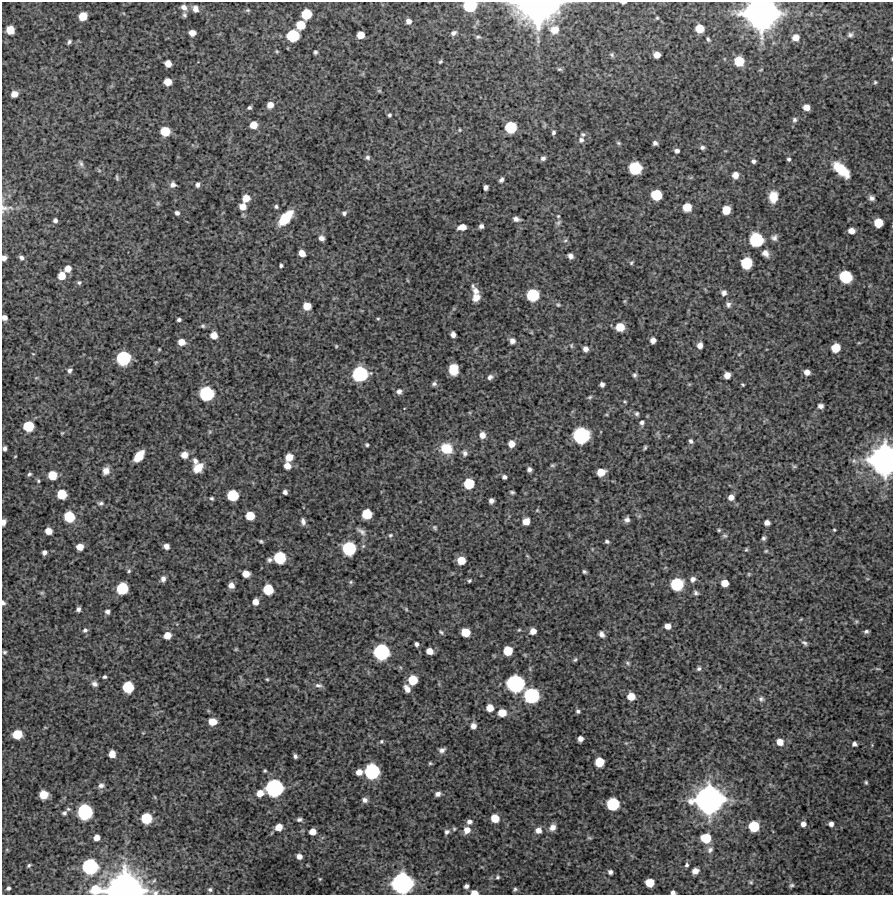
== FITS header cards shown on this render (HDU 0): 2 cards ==
NAXIS1  =                  891 /Length X axis
NAXIS2  =                  893 /Length Y axis

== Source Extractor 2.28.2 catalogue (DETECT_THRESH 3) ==
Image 891 x 893 px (HDU 0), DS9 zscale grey, 1 PNG px = 1 image px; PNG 895 x 897 px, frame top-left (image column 1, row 893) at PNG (2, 2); no overlay
Background 4090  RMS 220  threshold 658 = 3 sigma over >= 5 px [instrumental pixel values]
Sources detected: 337; all 337 listed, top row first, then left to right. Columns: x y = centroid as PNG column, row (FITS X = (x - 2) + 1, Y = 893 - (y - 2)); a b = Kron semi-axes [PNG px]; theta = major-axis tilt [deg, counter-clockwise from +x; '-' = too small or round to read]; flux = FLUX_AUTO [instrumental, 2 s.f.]
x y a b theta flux
623 3 5 2 - 2.5e+04
470 6 9 8 - 8.0e+05
184 7 9 7 -48 7.6e+04
538 8 29 17 1 4.5e+06
195 9 9 8 - 8.6e+04
248 10 6 5 - 2.3e+04
306 14 8 7 - 4.3e+05
761 14 22 20 -5 5.9e+06
184 15 7 6 - 3.3e+04
83 16 7 6 - 2.6e+05
657 18 4 4 - 1.6e+04
409 21 5 5 - 7.4e+04
301 25 7 7 - 2.8e+05
699 28 6 6 - 2.5e+05
10 30 7 6 - 2.3e+05
555 30 10 9 - 1.9e+05
192 33 6 5 - 1.1e+05
453 33 5 4 - 4.4e+04
361 35 6 6 - 1.7e+05
850 35 6 5 - 3.6e+04
293 36 8 8 - 7.1e+05
478 37 6 4 8 2.2e+04
796 37 6 6 - 1.3e+05
708 39 4 3 - 2.3e+04
69 42 5 4 - 3.1e+04
277 51 5 4 - 1.7e+04
315 52 4 3 - 2.7e+04
612 55 6 5 - 2.5e+04
657 55 6 5 - 1.2e+05
892 59 4 2 - 8.7e+03
739 61 7 7 - 3.8e+05
440 62 4 3 - 1.9e+04
168 63 6 5 - 1.4e+05
559 69 7 5 -13 2.4e+04
168 82 6 6 - 1.7e+05
875 82 5 4 - 1.9e+04
379 91 6 4 0 1.9e+04
14 94 6 5 - 1.4e+05
270 105 6 6 - 1.1e+05
806 107 6 5 - 1.2e+05
249 108 4 3 - 2.6e+04
389 115 4 3 - 2.6e+04
794 120 7 6 - 3.4e+04
253 125 6 6 - 1.7e+05
511 127 8 8 - 6.0e+05
460 130 4 4 - 1.5e+04
165 131 7 7 - 3.6e+05
553 132 5 4 - 2.9e+04
583 134 6 5 - 2.8e+04
581 140 7 7 - 4.8e+04
618 143 7 4 -27 2.2e+04
655 143 4 4 - 4.1e+04
702 147 7 5 13 3.4e+04
677 151 5 4 - 4.5e+04
367 157 7 6 - 3.6e+04
543 158 6 5 - 4.7e+04
789 159 4 4 - 2.6e+04
753 161 4 4 - 3.8e+04
81 164 10 5 -64 4.4e+04
635 168 9 9 - 7.4e+05
841 170 18 8 -42 4.3e+05
99 171 6 4 0 1.8e+04
735 175 6 6 - 1.2e+05
117 177 8 3 -80 2.3e+04
501 180 5 4 - 3.8e+04
173 185 7 7 - 6.0e+04
197 185 6 5 - 4.1e+04
486 187 5 4 - 5.0e+04
656 195 8 7 - 5.0e+05
773 197 12 9 87 2.3e+05
246 198 6 6 - 1.7e+05
872 198 7 6 - 5.3e+04
158 203 6 4 72 1.9e+04
276 206 5 4 - 2.6e+04
243 207 6 6 - 1.4e+05
687 207 6 6 - 2.6e+05
4 208 14 11 9 9.7e+04
726 210 7 6 - 2.6e+05
177 213 5 4 - 3.9e+04
344 213 5 5 - 3.4e+04
558 216 4 4 - 1.5e+04
285 218 16 8 47 4.7e+05
516 219 6 4 -16 6.3e+04
55 220 4 4 - 4.0e+04
558 223 8 5 39 3.1e+04
878 223 7 7 - 2.9e+05
481 226 4 4 - 4.6e+04
462 227 7 5 9 1.4e+05
851 231 6 5 - 1.1e+05
321 238 5 5 - 6.6e+04
774 238 8 8 - 5.8e+04
565 240 6 5 - 2.3e+04
756 240 10 9 - 9.5e+05
302 253 6 5 - 1.3e+05
765 253 9 7 -49 8.7e+04
570 256 5 5 - 6.4e+04
4 258 5 4 - 6.0e+04
21 258 5 4 - 4.0e+04
631 263 6 5 - 2.2e+04
746 263 8 8 - 5.8e+05
281 265 3 3 - 2.6e+04
68 268 6 6 - 1.3e+05
62 276 7 6 - 1.9e+05
846 277 9 8 - 7.7e+05
79 282 6 6 - 2.8e+04
476 291 16 7 -60 1.1e+05
724 293 6 6 - 5.7e+04
533 295 8 8 - 7.3e+05
476 298 7 6 - 1.3e+05
625 301 6 4 71 1.6e+04
728 304 8 6 -63 4.6e+04
558 305 7 5 -28 2.3e+04
307 306 6 6 - 2.0e+05
4 318 5 5 - 7.2e+04
378 319 5 3 - 1.6e+04
179 320 4 3 - 3.1e+04
203 326 6 5 - 2.4e+04
620 327 7 6 - 2.6e+05
453 334 5 4 - 7.3e+04
214 335 6 6 - 1.6e+05
653 340 5 5 - 8.7e+04
512 341 5 5 - 7.5e+04
181 342 7 6 - 1.4e+05
571 345 7 4 -84 2.2e+04
700 345 6 5 - 8.4e+04
336 346 4 4 - 1.6e+04
836 348 7 6 - 3.1e+05
159 349 3 3 - 1.3e+04
585 349 5 5 - 6.8e+04
33 354 4 2 - 1.1e+04
739 354 5 3 - 1.4e+04
123 358 9 9 - 9.8e+05
156 362 6 3 18 1.3e+04
453 369 9 8 - 2.5e+05
70 370 6 5 - 4.0e+04
807 372 5 5 - 9.2e+04
360 374 11 10 - 1.2e+06
634 375 6 5 - 3.1e+04
727 375 5 5 - 1.2e+05
490 377 7 6 - 4.8e+04
36 378 5 3 - 1.3e+04
434 384 7 5 3 3.6e+04
602 384 5 4 - 4.5e+04
743 384 3 2 - 1.5e+04
399 391 6 6 - 5.6e+04
206 394 10 10 - 1.1e+06
590 397 7 4 27 2.2e+04
820 406 7 6 - 5.0e+04
637 414 6 6 - 3.0e+04
642 423 6 6 - 4.0e+04
28 426 7 7 - 4.9e+05
210 432 6 4 89 2.1e+04
62 433 5 3 - 1.4e+04
482 435 7 6 - 9.8e+04
581 435 11 11 - 1.5e+06
691 441 5 4 - 3.3e+04
511 444 6 6 - 1.2e+05
367 445 4 3 - 2.2e+04
645 447 5 3 - 2.2e+04
5 448 5 3 - 3.8e+04
446 448 12 10 -26 3.5e+05
465 453 9 7 -74 5.1e+04
184 455 8 8 - 1.1e+05
139 456 10 6 51 3.5e+05
289 457 7 6 - 1.9e+05
884 460 21 18 -90 4.7e+06
195 461 8 6 -74 5.4e+04
552 465 7 5 1 2.2e+04
287 466 6 6 - 1.2e+05
794 466 6 4 -1 2.1e+04
198 468 11 8 44 2.2e+05
529 469 4 4 - 4.4e+04
106 471 8 7 - 1.0e+05
601 472 7 6 - 2.2e+05
29 474 5 4 - 2.8e+04
52 475 7 7 - 2.9e+05
504 477 5 4 - 4.2e+04
38 481 6 4 -70 2.1e+04
469 483 8 7 - 4.4e+05
285 492 5 4 - 4.8e+04
512 492 4 3 - 2.7e+04
62 494 7 7 - 3.4e+05
233 495 8 8 - 5.0e+05
731 497 6 6 - 9.3e+04
211 498 5 4 - 2.4e+04
491 501 5 5 - 5.1e+04
101 503 9 6 2 4.1e+04
537 510 5 4 - 1.5e+04
367 514 7 7 - 3.7e+05
250 516 6 6 - 3.0e+05
69 517 8 8 - 4.9e+05
627 520 6 6 - 5.1e+04
303 521 8 5 -78 5.3e+04
526 521 6 6 - 1.6e+05
3 522 6 4 83 8.2e+04
767 523 5 5 - 6.9e+04
435 528 6 5 - 2.3e+04
719 530 4 4 - 1.9e+04
834 530 3 2 - 1.4e+04
48 531 6 5 - 1.4e+05
361 531 16 7 -34 7.8e+04
390 535 6 5 - 2.6e+04
724 536 7 6 - 2.9e+04
763 538 5 4 - 3.0e+04
261 541 5 4 - 2.3e+04
607 541 5 4 - 3.1e+04
166 546 5 5 - 7.7e+04
80 547 6 5 - 1.5e+05
349 548 9 9 - 9.1e+05
746 549 6 4 68 2.0e+04
766 551 5 4 - 1.6e+04
44 552 5 4 - 4.9e+04
280 558 8 8 - 6.6e+05
269 560 6 5 - 4.0e+04
461 560 6 6 - 2.3e+05
129 571 6 4 68 2.3e+04
584 572 4 3 - 2.4e+04
246 574 6 6 - 1.5e+05
749 574 5 4 - 1.7e+04
163 579 7 6 - 5.7e+04
693 579 8 7 - 6.5e+04
469 581 5 4 - 2.1e+04
351 582 6 5 - 2.2e+04
725 583 6 5 - 1.7e+05
677 584 9 9 - 7.4e+05
231 585 6 6 - 8.0e+04
122 588 8 8 - 6.2e+05
268 589 7 7 - 4.5e+05
42 593 6 5 - 2.2e+04
696 593 7 5 -28 3.4e+04
255 602 6 5 - 1.1e+05
3 603 6 5 - 3.4e+04
78 609 5 4 - 4.2e+04
406 609 6 4 -46 2.1e+04
107 612 6 5 - 4.7e+04
801 619 5 4 - 1.3e+04
856 621 6 5 - 2.2e+04
668 626 5 5 - 1.0e+05
85 630 7 6 - 4.3e+04
519 630 4 4 - 1.6e+04
533 631 6 5 - 1.1e+05
866 631 6 5 - 3.4e+04
441 632 5 3 - 2.2e+04
466 632 7 6 - 2.9e+05
602 634 6 4 -63 5.6e+04
167 635 6 6 - 1.6e+05
804 643 8 5 -37 3.6e+04
416 644 4 4 - 3.8e+04
236 649 5 4 - 1.4e+04
429 651 6 5 - 1.4e+05
508 651 7 7 - 3.2e+05
4 652 6 4 1 2.3e+04
381 652 11 10 - 1.3e+06
575 660 6 4 48 2.4e+04
628 663 7 5 -28 2.6e+04
699 669 6 5 - 3.1e+04
878 669 8 4 -1 2.2e+04
104 677 4 4 - 2.6e+04
267 679 5 4 - 1.7e+04
413 680 7 7 - 3.4e+05
94 684 7 6 - 5.3e+04
515 684 12 11 - 1.7e+06
318 685 10 6 -9 4.9e+04
128 687 8 8 - 5.8e+05
407 689 8 5 -56 9.5e+04
531 695 10 10 - 1.2e+06
631 696 6 6 - 1.8e+05
761 699 7 6 - 3.7e+04
490 708 6 6 - 1.7e+05
578 711 5 4 - 3.3e+04
502 713 7 6 - 2.2e+05
212 722 7 6 - 1.9e+05
473 726 6 6 - 7.9e+04
17 734 7 7 - 3.4e+05
580 739 5 5 - 7.8e+04
381 741 5 5 - 2.2e+04
780 742 6 6 - 1.5e+05
854 744 5 5 - 4.5e+04
442 750 8 6 26 5.2e+04
112 754 6 5 - 1.5e+05
295 756 4 3 - 3.5e+04
599 762 7 7 - 3.3e+05
430 763 5 4 - 1.8e+04
265 771 3 3 - 1.8e+04
372 771 10 10 - 1.2e+06
359 772 6 5 - 1.0e+05
866 782 5 4 - 2.2e+04
101 785 9 7 2 5.8e+04
274 788 12 11 - 1.6e+06
260 793 7 6 - 1.3e+05
438 794 5 4 - 4.9e+04
43 795 7 7 - 2.5e+05
155 797 6 3 -71 1.5e+04
365 800 6 6 - 5.3e+04
709 800 21 19 6 4.5e+06
613 804 9 8 - 7.6e+05
68 809 6 5 - 2.2e+04
85 812 10 10 - 1.2e+06
64 813 7 6 - 3.1e+04
146 818 8 7 - 5.0e+05
495 818 6 6 - 2.3e+05
299 819 7 5 3 3.6e+04
469 822 7 6 - 5.6e+04
803 824 6 6 - 7.0e+04
831 824 4 4 - 5.8e+04
754 826 7 7 - 4.7e+05
279 827 6 5 - 1.6e+05
552 827 8 7 - 8.8e+04
454 829 5 5 - 1.9e+04
467 830 8 7 - 1.2e+05
538 830 6 6 - 9.3e+04
312 832 6 5 - 1.3e+05
447 832 6 5 - 4.1e+04
97 837 5 5 - 1.0e+05
589 838 7 3 -9 1.8e+04
706 838 8 7 - 3.6e+05
710 850 9 7 47 5.2e+04
299 856 5 5 - 7.6e+04
29 865 4 3 - 2.1e+04
687 865 5 4 - 2.8e+04
90 867 11 11 - 1.3e+06
695 871 6 5 - 8.5e+04
610 872 4 4 - 4.4e+04
497 877 5 5 - 2.4e+04
320 879 4 4 - 1.4e+04
751 882 6 4 -22 1.9e+04
402 883 14 14 - 2.5e+06
650 883 7 6 - 2.7e+05
791 885 7 5 31 3.0e+04
466 886 5 4 - 4.6e+04
8 888 4 4 - 2.6e+04
125 888 26 18 0 5.1e+06
515 889 5 4 - 2.7e+04
95 890 10 8 10 3.3e+05
210 890 5 5 - 3.0e+04
474 893 7 5 -6 1.2e+05
673 893 4 4 - 4.8e+04
At the frame edge (FLAGS 8, measured only in part): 15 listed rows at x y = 623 3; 470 6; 538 8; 761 14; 892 59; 4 208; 4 258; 4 318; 884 460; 3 522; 3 603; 402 883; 125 888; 474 893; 673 893

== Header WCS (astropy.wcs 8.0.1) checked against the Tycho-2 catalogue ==
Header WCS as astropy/WCSLIB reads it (CRVAL/CRPIX/CD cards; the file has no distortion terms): RA---TAN/DEC--TAN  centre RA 03:57:40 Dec +10:10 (59.42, +10.17 deg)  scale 1.01 arcsec/px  FOV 15.0' x 15.0'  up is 0 deg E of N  parity normal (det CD < 0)
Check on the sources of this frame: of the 60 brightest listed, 3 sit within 1.5 arcsec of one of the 5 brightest Tycho-2 stars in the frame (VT <= 11.37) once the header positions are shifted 0.48 arcsec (0.24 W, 0.42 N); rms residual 0.40 arcsec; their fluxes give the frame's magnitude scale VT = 27.43 - 2.5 log10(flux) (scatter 0.05 mag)
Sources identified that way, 3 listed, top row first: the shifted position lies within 1.5 arcsec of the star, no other Tycho-2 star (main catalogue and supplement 1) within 3.0 arcsec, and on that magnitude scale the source's flux lands within +1.5 / -3 mag of the star's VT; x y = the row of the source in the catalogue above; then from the Tycho-2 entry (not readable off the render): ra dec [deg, ICRS J2000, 3 dp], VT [Tycho-2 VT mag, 2 dp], TYC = Tycho-2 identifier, HIP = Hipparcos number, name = IAU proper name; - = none
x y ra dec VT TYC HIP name
761 14 59.329 +10.292 10.46 662-723-1 - -
884 460 59.294 +10.167 10.75 662-272-1 - -
709 800 59.344 +10.072 11.37 662-576-1 - -